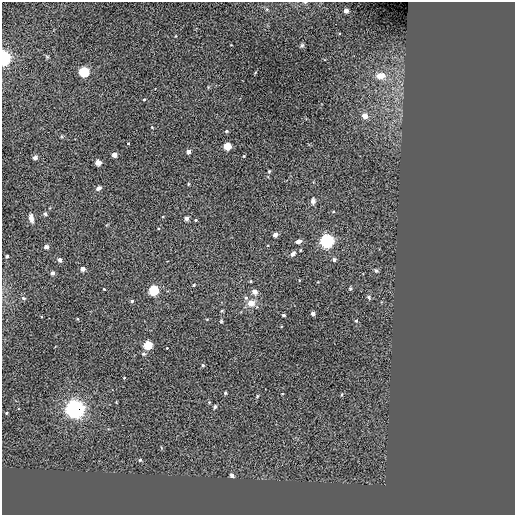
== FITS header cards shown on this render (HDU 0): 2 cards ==
NAXIS1  =                  513 / NUMBER OF ELEMENTS ALONG THIS AXIS
NAXIS2  =                  513 / NUMBER OF ELEMENTS ALONG THIS AXIS

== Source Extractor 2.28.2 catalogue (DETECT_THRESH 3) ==
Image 513 x 513 px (HDU 0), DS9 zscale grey, 1 PNG px = 1 image px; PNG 517 x 517 px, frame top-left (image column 1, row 513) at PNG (2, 2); no overlay
Background 0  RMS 44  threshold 132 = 3 sigma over >= 5 px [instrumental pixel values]
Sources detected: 65; all 65 listed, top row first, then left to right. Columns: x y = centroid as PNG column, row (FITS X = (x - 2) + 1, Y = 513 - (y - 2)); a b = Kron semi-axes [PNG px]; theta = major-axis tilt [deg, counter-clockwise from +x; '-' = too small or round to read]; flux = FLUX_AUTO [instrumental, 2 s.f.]
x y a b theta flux
346 11 4 4 - 2.1e+04
302 45 6 6 - 4.4e+03
4 58 6 5 - 7.1e+05
84 72 5 5 - 3.3e+05
381 76 13 9 4 3.0e+04
144 99 3 3 - 2.7e+03
365 116 4 4 - 3.4e+04
226 131 5 4 - 3.5e+03
128 143 3 3 - 2.1e+03
227 146 4 4 - 1.0e+05
189 151 4 4 - 2.0e+04
114 155 4 4 - 2.6e+04
244 156 4 3 - 2.5e+03
35 157 5 4 - 6.6e+03
98 162 4 4 - 4.3e+04
269 171 4 3 - 2.8e+03
188 184 5 3 - 2.6e+03
99 188 6 4 31 7.7e+03
313 201 7 5 -90 9.6e+03
45 214 4 4 - 5.4e+03
31 218 9 5 -77 1.3e+04
187 218 4 3 - 1.6e+04
196 220 3 3 - 3.3e+03
275 235 4 4 - 1.8e+04
298 241 6 4 17 1.0e+04
327 241 6 6 - 7.0e+05
46 247 4 4 - 1.8e+04
300 250 4 2 - 2.4e+03
293 254 8 5 55 7.9e+03
7 256 3 3 - 6.4e+03
60 260 4 3 - 1.2e+04
334 260 3 3 - 1.1e+04
82 269 4 4 - 2.2e+04
376 271 6 5 - 4.2e+03
53 273 4 3 - 1.3e+04
194 285 4 3 - 2.8e+03
350 288 5 4 - 3.7e+03
104 289 3 2 - 2.3e+03
154 290 5 5 - 3.3e+05
255 292 7 6 - 1.1e+04
369 297 6 4 -44 4.6e+03
23 298 6 4 -27 4.5e+03
246 298 6 5 - 5.8e+03
132 301 4 3 - 6.3e+03
251 303 9 8 - 2.4e+04
222 311 5 3 - 2.8e+03
313 313 3 3 - 1.4e+04
283 315 3 3 - 6.0e+03
78 319 4 2 - 2.1e+03
221 321 5 4 - 3.1e+03
356 321 4 4 - 3.6e+03
148 345 4 4 - 1.7e+05
167 348 2 2 - 1.8e+03
143 354 6 4 -19 4.5e+03
203 365 5 4 - 3.3e+03
124 378 3 3 - 2.1e+03
225 393 4 4 - 3.8e+03
341 395 4 3 - 3.4e+03
257 396 4 4 - 2.5e+03
209 402 4 4 - 2.8e+03
215 406 5 4 - 4.4e+03
75 409 8 7 - 1.2e+06
6 413 3 3 - 2.5e+03
140 460 4 4 - 3.5e+03
232 475 4 3 - 1.4e+04
At the frame edge (FLAGS 8, measured only in part): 1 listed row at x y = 4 58